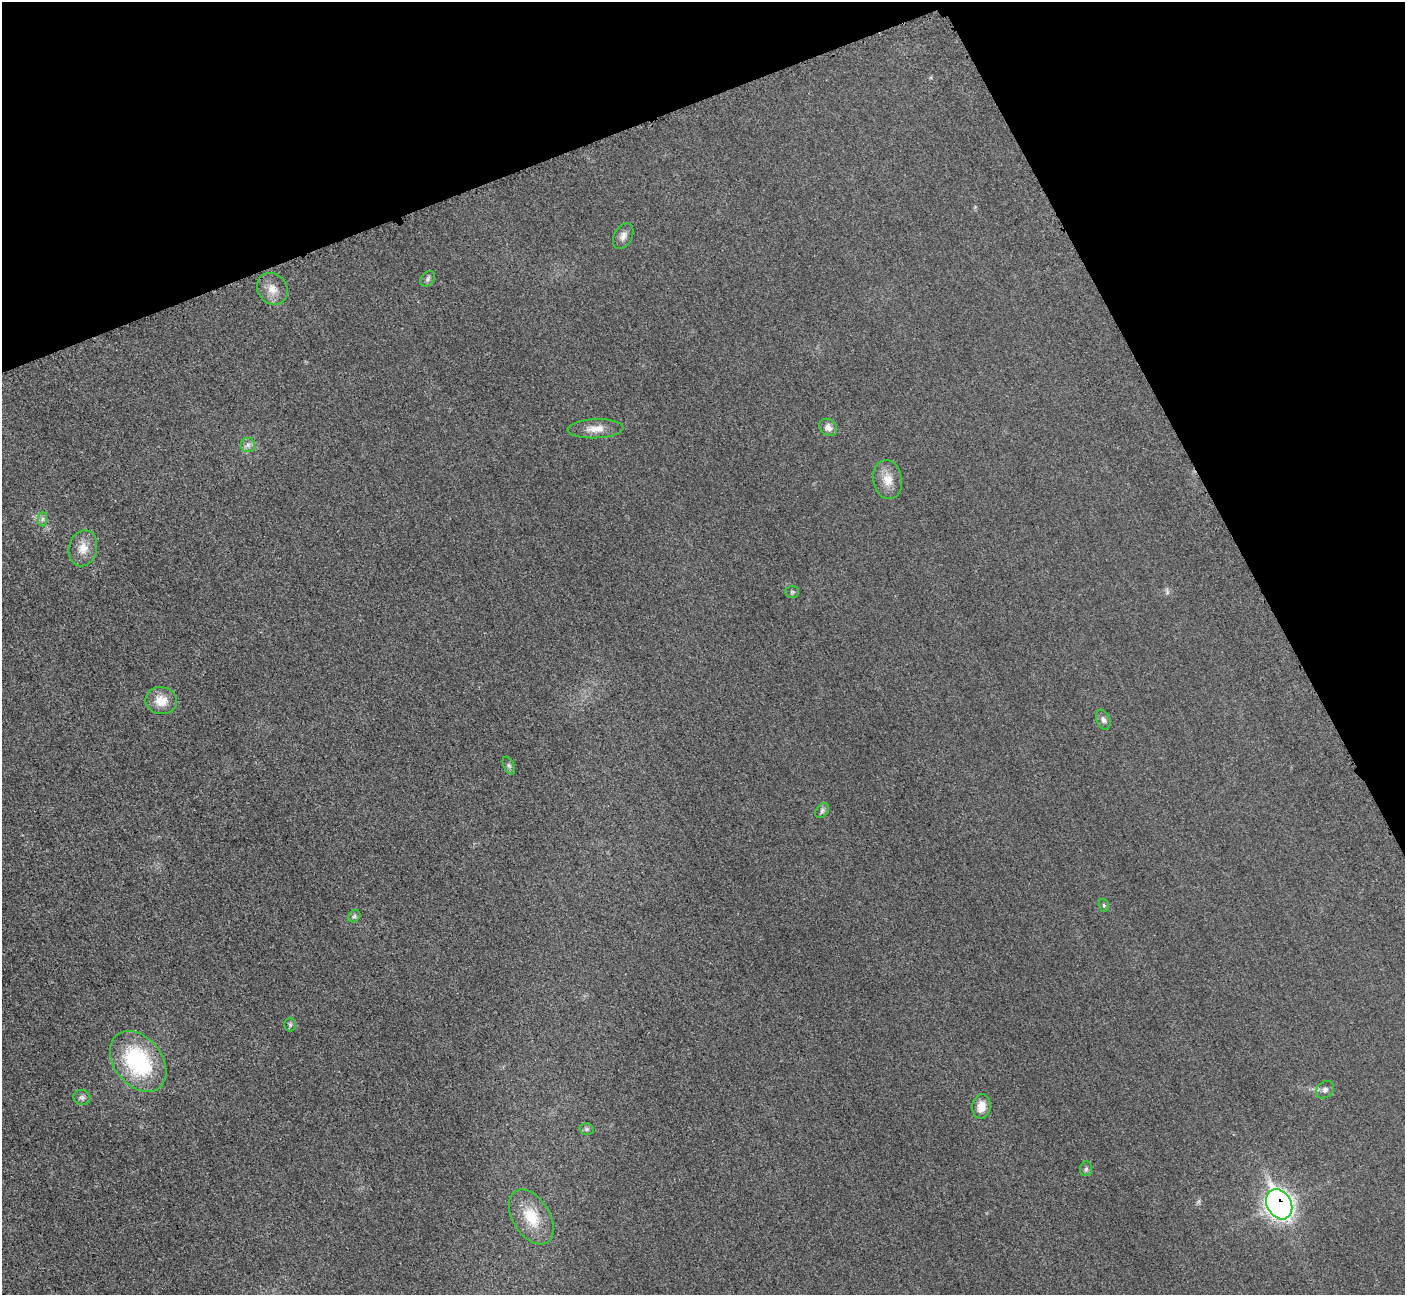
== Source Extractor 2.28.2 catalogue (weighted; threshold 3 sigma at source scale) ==
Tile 3 of 4 x 4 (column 3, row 1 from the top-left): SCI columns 2871-4273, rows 4072-5364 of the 5699 x 5664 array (HDU 1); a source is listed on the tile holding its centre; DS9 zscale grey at full resolution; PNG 1407 x 1297 px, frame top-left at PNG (2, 2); each listed source drawn as its Kron ellipse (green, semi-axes under 4 px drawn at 4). Shown black and unused: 21% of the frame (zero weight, under 3 of 5 exposures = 4% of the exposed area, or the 3 px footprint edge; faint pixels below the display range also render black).
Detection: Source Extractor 2.28.2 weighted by HDU 2 'WHT'; one run over the whole footprint, this tile lists its part. Background 0.0195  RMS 0.0051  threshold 0.0228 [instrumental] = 3 sigma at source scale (4.5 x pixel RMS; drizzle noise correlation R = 1.50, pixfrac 1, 0.05/0.05 arcsec/px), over >= 5 px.
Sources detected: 26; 1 too faint to see at this stretch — neither listed nor drawn; the other 25 listed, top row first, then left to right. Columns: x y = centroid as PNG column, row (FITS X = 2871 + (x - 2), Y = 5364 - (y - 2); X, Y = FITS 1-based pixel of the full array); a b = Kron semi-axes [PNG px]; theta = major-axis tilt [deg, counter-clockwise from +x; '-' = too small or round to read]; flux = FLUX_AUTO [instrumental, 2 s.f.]
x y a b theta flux
623 236 14 9 61 2.9
428 279 8 6 47 1.2
272 289 17 14 -51 5.9
828 427 9 8 - 2.8
596 429 28 9 2 5.9
248 445 7 7 - 1.8
888 480 20 14 -81 7.2
43 519 7 4 89 1.1
83 548 18 14 77 6.9
792 592 7 5 2 0.84
161 701 16 13 -9 8.1
1103 720 10 6 -68 1.6
509 766 9 5 -63 1.2
822 810 8 5 51 1.3
1104 905 6 5 - 0.8
354 916 7 5 45 1
290 1025 7 5 -89 1
138 1061 34 24 -51 49
1325 1090 10 7 44 2.1
82 1098 8 7 - 1.6
981 1106 12 9 83 6.3
587 1129 7 6 - 1
1086 1169 7 6 - 1.1
1279 1204 16 12 -61 250
531 1217 30 18 -58 15
Overlapping masked pixels (flux is a lower limit): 1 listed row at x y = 1279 1204